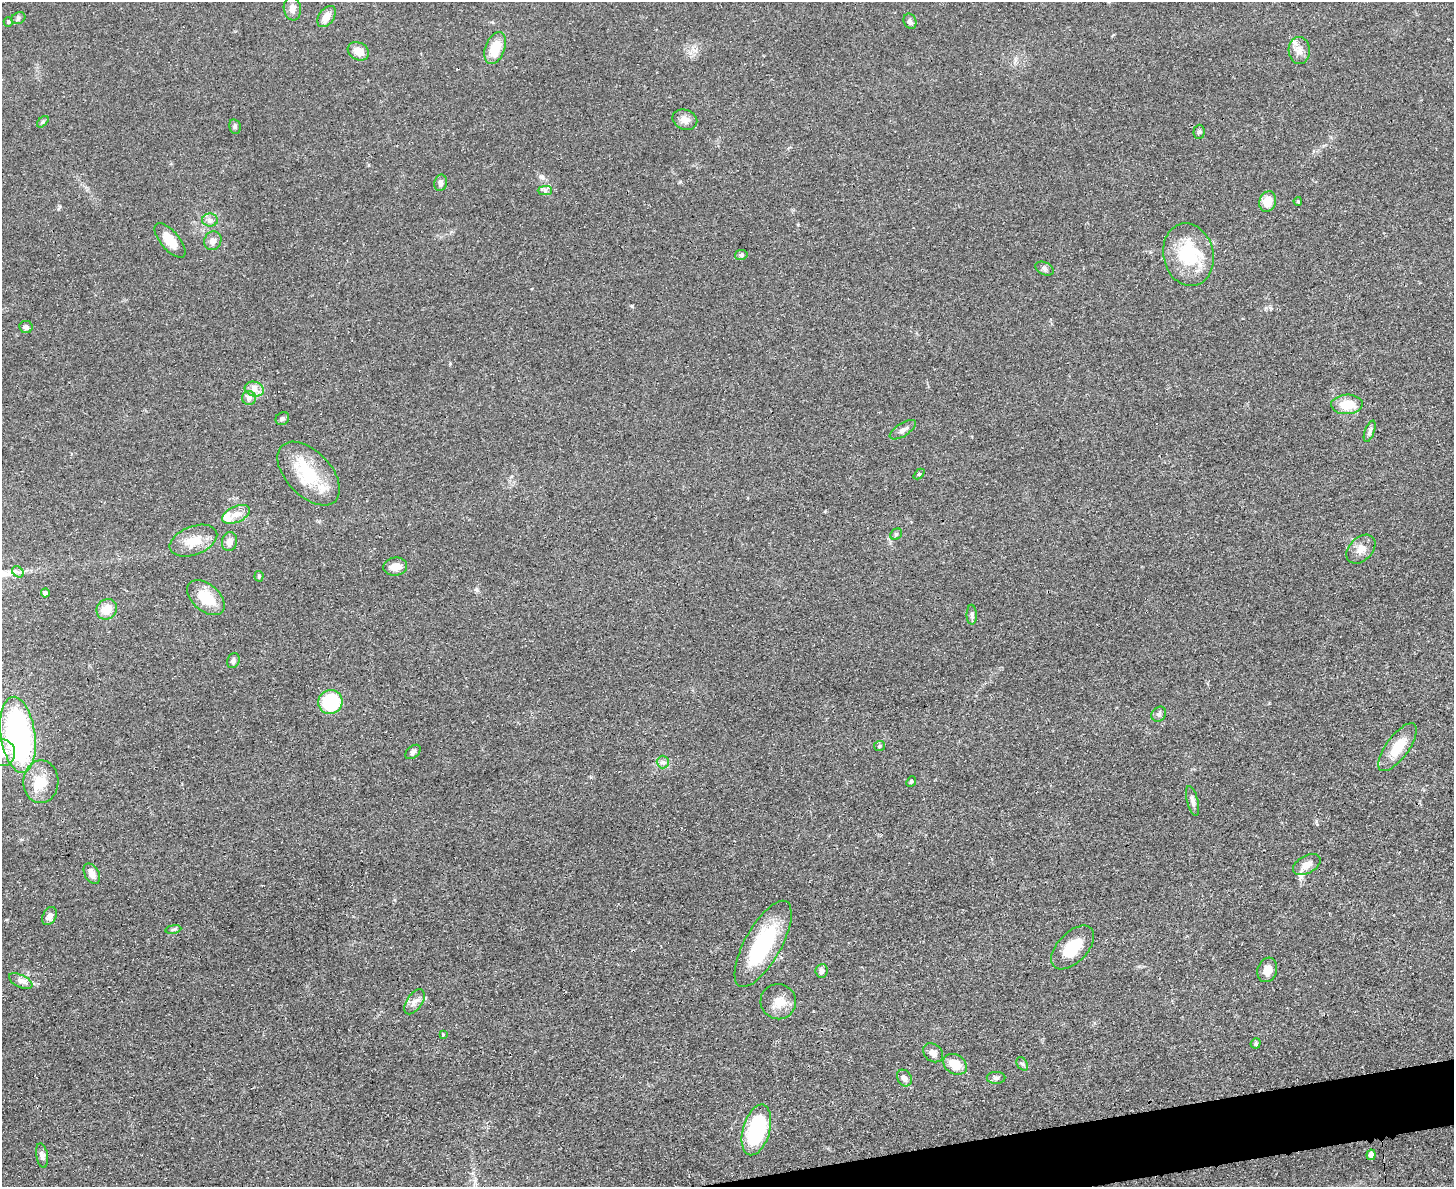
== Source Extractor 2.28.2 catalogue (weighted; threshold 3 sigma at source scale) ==
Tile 5 of 3 x 4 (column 2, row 2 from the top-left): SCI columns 1594-3045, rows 2384-3568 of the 4749 x 4767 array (HDU 1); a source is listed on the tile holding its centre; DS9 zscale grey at full resolution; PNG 1456 x 1189 px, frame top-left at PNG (2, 2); each listed source drawn as its Kron ellipse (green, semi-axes under 4 px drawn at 4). Shown black and unused: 2% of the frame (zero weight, under 3 of 4 exposures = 2% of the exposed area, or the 3 px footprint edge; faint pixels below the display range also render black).
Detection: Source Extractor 2.28.2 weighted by HDU 2 'WHT'; one run over the whole footprint, this tile lists its part. Background 0.0465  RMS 0.0051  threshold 0.0229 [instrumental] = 3 sigma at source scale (4.5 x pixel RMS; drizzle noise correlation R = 1.50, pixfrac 1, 0.05/0.05 arcsec/px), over >= 5 px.
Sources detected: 80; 1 inside a brighter object's white glare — neither listed nor drawn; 3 inside a brighter listed object's ellipse — not listed separately; the other 76 listed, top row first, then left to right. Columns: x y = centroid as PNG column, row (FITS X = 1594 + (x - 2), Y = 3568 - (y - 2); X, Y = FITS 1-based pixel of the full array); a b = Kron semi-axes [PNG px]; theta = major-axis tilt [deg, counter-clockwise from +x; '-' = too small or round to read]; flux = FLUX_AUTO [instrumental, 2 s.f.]
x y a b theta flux
292 9 12 8 -82 3.5
326 16 12 7 54 4.7
18 18 7 5 23 1.2
910 21 8 6 -68 1.7
8 22 5 4 - 0.65
495 48 16 9 68 12
358 51 11 8 -28 5.7
1299 51 13 10 -88 4.2
685 120 12 10 -21 3.8
43 122 7 4 45 0.8
235 127 7 5 -76 1
1199 132 7 5 86 1
440 183 8 6 79 1.7
545 191 7 4 1 1.1
1298 201 4 3 - 0.64
1268 202 10 8 70 7.6
210 220 8 6 -1 1.9
170 240 21 9 -49 9
213 241 9 8 - 3
741 255 6 5 - 1
1188 255 32 25 -78 28
1045 269 9 6 -25 1.5
26 327 6 6 - 1.7
254 389 10 7 -16 3.1
249 398 7 7 - 1.8
1347 404 16 9 2 11
282 419 7 6 - 1.1
903 430 15 6 33 2.5
1370 431 11 5 71 1.5
309 473 38 22 -46 24
919 474 6 4 43 0.59
236 514 15 8 24 4.6
896 534 6 5 - 0.84
193 541 25 14 21 10
229 542 9 7 80 3.4
1361 549 17 11 45 4.7
395 567 12 9 7 4.8
18 572 6 5 - 1.2
259 576 5 4 - 0.75
45 593 4 4 - 1.9
206 598 22 13 -40 14
107 609 11 9 48 7.8
972 615 10 5 -89 1.4
233 661 7 6 - 1.3
330 702 12 12 - 28
1159 714 8 6 46 1.5
18 735 38 17 -82 140
879 746 5 5 - 0.8
1397 747 28 11 54 13
413 752 9 5 41 1.4
3 753 13 12 - 5.4
663 762 6 6 - 1.4
911 781 6 4 49 0.75
41 782 21 17 87 11
1193 801 15 5 -76 2.1
1307 865 15 9 29 4.2
92 874 11 7 -60 3.3
49 916 9 6 60 2.7
173 929 8 4 9 1
763 944 48 18 61 47
1073 947 27 15 46 15
1267 970 12 9 72 5
822 971 7 6 - 2.4
21 981 13 6 -26 2.3
414 1002 14 8 56 3.2
778 1002 18 17 - 7.2
443 1035 4 4 - 0.48
1256 1043 5 4 - 0.88
933 1053 11 8 -39 3
955 1064 12 9 -33 9.4
1022 1064 7 5 -57 0.96
904 1078 9 6 -59 2.5
996 1078 9 6 0 1.5
756 1130 26 13 74 52
1371 1155 5 4 - 2.9
42 1156 13 6 -80 1.9
Isophote crosses this tile's border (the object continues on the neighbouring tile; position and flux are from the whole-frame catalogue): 1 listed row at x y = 3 753
Unlisted compact peaks at least as high as the median listed source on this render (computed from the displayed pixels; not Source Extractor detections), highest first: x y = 632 306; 542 177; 1316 821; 476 589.